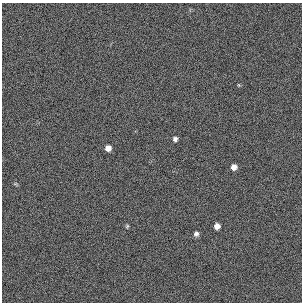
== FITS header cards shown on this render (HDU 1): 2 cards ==
NAXIS1  =                  300 / length of original image axis
NAXIS2  =                  300 / length of original image axis

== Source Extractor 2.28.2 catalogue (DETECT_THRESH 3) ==
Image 300 x 300 px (HDU 1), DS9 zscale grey, 1 PNG px = 1 image px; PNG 304 x 304 px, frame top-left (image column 1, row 300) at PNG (2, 3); no overlay
Background 384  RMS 67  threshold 200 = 3 sigma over >= 5 px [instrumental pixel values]
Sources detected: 8; all 8 listed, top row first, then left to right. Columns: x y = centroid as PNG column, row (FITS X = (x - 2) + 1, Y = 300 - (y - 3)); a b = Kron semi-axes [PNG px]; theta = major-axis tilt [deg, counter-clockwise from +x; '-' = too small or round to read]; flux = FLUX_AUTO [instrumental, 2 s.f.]
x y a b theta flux
239 85 5 3 - 3700
175 139 5 5 - 13000
108 148 6 6 - 25000
234 167 5 5 - 25000
15 184 6 3 18 4500
127 226 6 4 69 5500
217 226 5 5 - 26000
196 234 6 5 - 13000